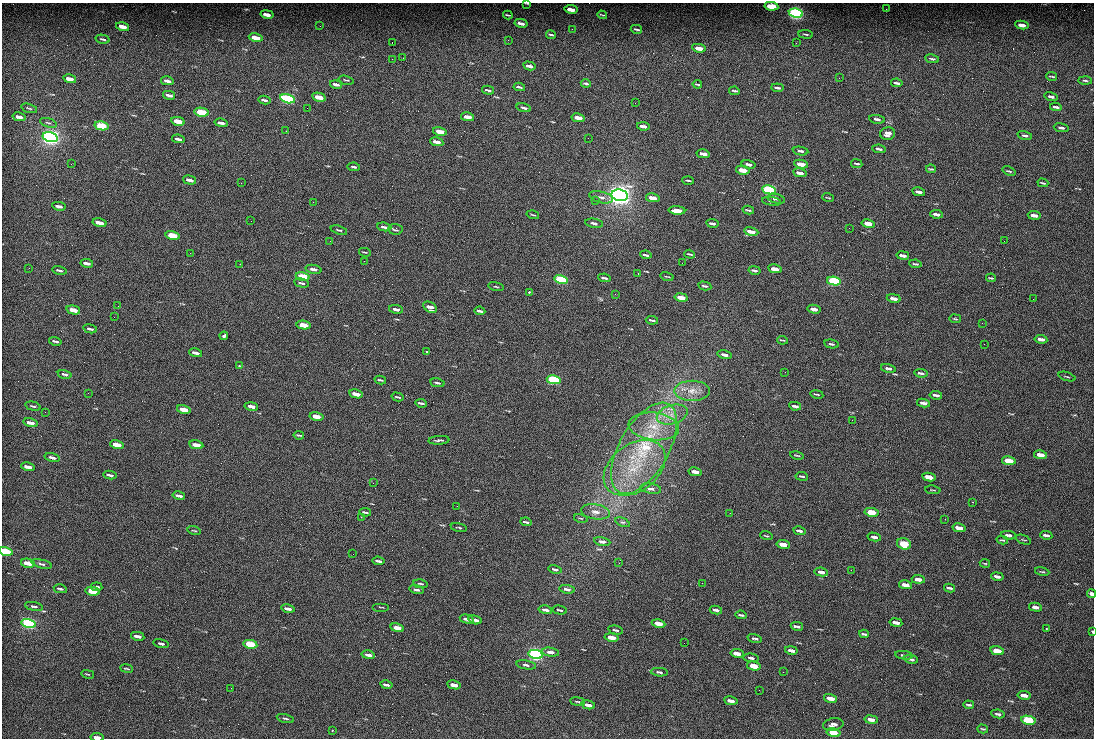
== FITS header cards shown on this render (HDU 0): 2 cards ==
NAXIS1  =                 1092
NAXIS2  =                  736

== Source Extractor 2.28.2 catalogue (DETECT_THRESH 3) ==
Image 1092 x 736 px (HDU 0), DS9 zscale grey, 1 PNG px = 1 image px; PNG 1096 x 740 px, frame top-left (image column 1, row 736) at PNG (2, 3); each listed source drawn as its Kron ellipse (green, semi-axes under 4 px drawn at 4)
Background 173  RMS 10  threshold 31.5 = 3 sigma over >= 5 px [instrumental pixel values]
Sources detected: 317; all 317 listed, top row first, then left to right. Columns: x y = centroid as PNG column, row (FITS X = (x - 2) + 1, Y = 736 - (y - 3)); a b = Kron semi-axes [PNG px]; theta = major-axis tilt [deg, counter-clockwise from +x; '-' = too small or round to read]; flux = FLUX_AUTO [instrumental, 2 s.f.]
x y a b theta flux
527 3 3 2 - 560
771 6 7 4 -9 27000
571 9 7 3 -9 8000
886 9 2 2 - 720
796 13 7 4 -9 160000
267 14 6 3 -11 5000
508 15 5 2 - 670
602 15 5 2 - 620
521 23 6 3 -12 3100
1022 25 7 3 -10 5100
320 26 2 2 - 2700
123 27 7 3 -13 8800
572 29 2 2 - 3300
636 29 6 2 -13 1100
806 34 7 2 -7 970
551 35 5 2 - 1000
256 38 7 3 -11 12000
103 39 7 3 -13 1100
508 40 3 2 - 590
392 42 3 2 - 65000
796 43 2 2 - 2600
699 48 7 3 -9 7900
403 58 2 2 - 370
392 59 2 2 - 2600
932 59 7 3 -11 1100
529 66 6 3 -13 3400
1052 76 5 2 - 760
839 78 2 2 - 450
70 79 6 3 -13 8100
346 80 8 2 -14 850
1085 80 7 2 -2 870
167 81 6 3 -11 3000
586 83 5 2 - 1000
897 83 6 3 -8 1600
336 84 6 3 -12 2600
697 84 4 2 - 790
519 87 6 2 -9 1400
777 88 6 2 -7 1200
488 90 6 3 -16 1300
734 91 5 2 - 1100
169 95 6 3 -12 2800
1051 96 6 3 -14 1900
319 97 7 3 -13 11000
287 99 7 4 -13 140000
264 100 6 2 -10 1600
635 103 2 2 - 400
1056 107 6 3 -7 1900
29 108 8 3 -16 820
307 108 2 2 - 8200
524 108 7 3 -16 1900
202 112 7 4 -12 45000
19 117 6 3 -13 3900
468 117 7 3 -11 6700
578 118 7 3 -9 7500
877 119 8 4 -9 2100
178 121 7 3 -12 14000
48 123 9 4 -17 1400
221 123 6 3 -13 3000
102 126 7 4 -13 56000
643 126 6 3 -10 3400
1061 128 7 3 -10 1700
286 131 2 2 - 380
440 131 7 3 -12 10000
887 134 7 6 - 4500
1025 135 7 3 -14 1600
50 137 8 4 -14 440000
588 138 2 2 - 410
178 139 6 3 -10 2100
437 142 7 3 -12 6900
879 149 7 3 -11 1700
801 151 8 4 -9 1500
703 154 7 3 -10 5300
71 164 2 2 - 500
749 164 7 3 -12 2200
801 164 7 3 -9 11000
857 164 5 2 - 1100
354 167 6 3 -10 1200
931 169 5 3 - 820
743 170 7 3 -11 13000
1009 171 7 3 -20 990
800 173 7 3 -11 4200
190 180 7 3 -15 3900
688 180 6 2 -2 840
241 183 3 2 - 560
1043 183 5 2 - 850
769 190 7 4 -11 120000
919 192 6 3 -12 2700
620 195 8 5 -9 600000
601 197 12 5 -14 3100
828 197 6 2 -15 600
653 198 7 3 -11 11000
776 199 9 4 -12 2600
595 200 3 2 - 790
771 201 9 3 -8 1200
313 202 3 2 - 720
59 206 7 3 -11 3400
677 210 8 3 -3 10000
748 210 6 2 -13 1000
936 214 6 3 -8 3200
533 215 6 2 -15 650
1034 215 6 3 -8 4600
251 221 2 2 - 1300
100 223 7 3 -13 8000
594 223 9 4 -9 2500
712 223 6 3 -9 1900
868 223 7 3 -11 9800
384 227 7 3 -8 2400
849 228 2 2 - 1600
395 229 7 5 -5 1500
339 230 8 3 -17 1000
751 232 7 3 -10 6400
173 235 7 3 -12 32000
330 241 2 2 - 330
1004 241 2 2 - 16000
365 252 6 2 -12 730
190 253 3 2 - 550
690 254 5 2 - 740
646 255 5 2 - 1500
903 255 6 3 -10 3400
364 261 2 2 - 4800
87 263 6 3 -10 3200
682 263 2 2 - 1200
240 264 2 2 - 340
915 264 6 3 -9 1100
29 268 2 2 - 960
314 269 8 4 -11 3800
775 269 7 3 -11 10000
59 270 7 3 -13 1800
754 270 6 3 -12 1500
638 273 3 2 - 710
303 276 7 3 -11 40000
667 277 7 2 -15 650
604 278 6 2 -10 1600
991 278 5 2 - 800
561 280 7 4 -11 95000
834 281 7 4 -10 80000
302 283 7 3 -11 1500
705 286 6 3 -12 1300
496 287 8 3 -12 790
529 292 3 3 - 850
615 294 3 2 - 740
681 297 7 3 -11 13000
894 298 7 3 -10 5400
1033 299 2 2 - 1200
118 306 3 2 - 560
430 307 7 5 -30 6100
396 309 7 3 -10 3200
814 309 6 3 -12 4800
73 310 7 3 -14 13000
480 311 5 3 - 1500
114 317 2 2 - 5000
955 319 6 3 -9 720
652 320 6 2 -8 1500
982 323 2 2 - 1500
304 325 7 3 -11 17000
90 329 7 3 -12 1600
224 336 4 3 - 9800
1041 339 6 3 -8 3300
782 340 5 2 - 690
55 341 6 3 -14 1700
832 344 7 3 -12 1200
984 344 2 2 - 460
427 352 3 2 - 980
195 353 7 3 -13 3600
724 355 7 3 -12 2900
239 366 3 3 - 1600
888 368 7 4 -12 2200
785 372 2 2 - 430
921 373 6 3 -6 1800
65 374 7 3 -13 1600
1067 377 9 2 -18 710
380 380 6 2 -13 1000
554 380 7 4 -11 110000
437 383 7 3 -10 1100
692 391 18 10 0 8900
88 393 2 2 - 320
356 394 7 3 -12 8800
817 394 6 2 -10 790
936 395 6 3 -7 2000
398 397 6 2 -15 960
421 403 6 2 -7 1500
923 403 6 3 -8 2700
33 406 8 3 -13 1200
251 406 7 3 -11 5600
795 406 6 3 -10 2000
184 409 7 3 -12 13000
45 412 2 2 - 390
672 414 16 9 17 8600
316 416 7 3 -12 11000
852 420 2 2 - 350
30 423 7 3 -11 6000
654 426 25 14 -6 20000
299 435 5 2 - 880
439 440 10 3 3 1300
117 445 7 3 -12 17000
196 445 7 3 -12 11000
644 448 50 24 60 68000
797 455 7 2 -12 730
1041 455 7 3 -11 7300
52 457 8 3 -14 3000
1009 461 7 4 -10 16000
28 467 7 3 -12 5200
634 468 34 23 37 40000
695 472 7 3 -9 7100
110 475 6 3 -11 2200
802 476 6 2 -8 920
929 477 7 3 -11 8800
373 483 2 2 - 1700
651 489 10 5 -10 2700
933 490 8 2 -7 530
179 496 6 3 -13 2600
973 502 3 2 - 5800
457 506 3 2 - 540
365 512 6 2 -9 1200
595 512 14 7 -9 5000
872 512 7 4 -10 23000
730 513 2 2 - 760
361 517 3 2 - 1000
581 518 7 3 -13 710
945 519 2 2 - 350
526 522 5 2 - 1200
622 522 8 4 -24 1300
459 527 8 2 -12 700
959 528 7 3 -12 6400
194 530 7 2 -15 660
799 531 6 3 -12 2000
1008 535 7 3 -9 2400
1046 535 6 3 -8 2200
766 536 6 3 -17 680
874 537 7 3 -12 3000
1002 540 6 3 -14 820
1023 540 8 2 -21 700
602 541 8 4 -11 2900
783 544 7 3 -10 11000
904 544 7 5 -18 30000
6 551 7 4 -13 60000
353 554 2 2 - 350
378 561 6 3 -6 1900
28 563 7 3 -12 12000
619 563 3 2 - 550
985 563 5 2 - 600
42 564 10 4 -14 1700
555 569 7 3 -14 1700
851 570 2 2 - 14000
821 572 7 3 -10 3900
1042 572 7 3 -11 780
997 576 6 3 -11 2600
918 579 6 3 -7 4700
702 583 2 2 - 260
421 584 7 3 -10 1100
906 585 7 3 -10 5600
97 587 5 2 - 1300
949 588 5 2 - 1500
60 589 7 3 -11 1300
567 589 7 4 -9 2700
416 590 7 3 -14 1900
92 591 7 3 -11 23000
1092 594 4 3 - 3900
34 606 9 4 -12 1800
381 607 8 2 0 620
1035 607 6 3 -13 2600
288 609 7 3 -12 3800
545 610 7 3 -12 2800
560 610 7 3 -13 1100
716 610 6 3 -8 2000
741 615 6 3 -6 1100
467 619 7 3 -13 3400
475 620 7 3 -14 3300
896 622 6 3 -10 3600
28 623 7 4 -12 160000
659 623 7 3 -11 11000
797 626 6 3 -11 1800
397 628 7 3 -11 9000
1046 629 3 2 - 620
616 630 7 3 -13 1300
1092 632 3 2 - 860
864 634 5 3 - 1100
138 636 7 3 -11 3800
612 637 7 3 -11 10000
755 638 7 3 -15 1500
161 643 8 3 -13 1600
684 643 2 2 - 4700
250 644 7 4 -11 36000
791 650 6 3 -12 3200
997 651 7 4 -12 15000
550 652 9 4 -9 3900
737 653 7 3 -9 4900
536 654 7 4 -11 250000
368 655 7 3 -13 3400
904 655 9 4 -8 1900
751 658 8 3 -8 1800
911 659 7 3 -12 1900
526 665 10 4 -10 1900
754 666 7 4 -11 20000
127 669 6 2 -8 770
659 672 8 4 -6 1500
783 672 2 2 - 1000
88 674 6 2 -13 650
386 685 6 3 -11 2200
454 685 7 3 -12 7600
231 688 2 2 - 340
759 690 3 2 - 820
1024 695 6 3 -10 3800
831 698 7 3 -13 8600
731 701 7 3 -10 3500
578 702 7 2 -7 810
588 705 7 3 -12 4100
969 705 5 2 - 1000
998 714 7 3 -10 1300
285 718 9 3 -15 1200
871 719 7 3 -9 4000
1028 720 7 4 -11 40000
833 724 10 6 8 3100
983 729 5 2 - 800
332 730 2 2 - 600
833 733 7 4 -12 15000
97 737 7 2 -4 5000
At the frame edge (FLAGS 8, measured only in part): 6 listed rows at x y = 527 3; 771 6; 6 551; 1092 594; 1092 632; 97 737